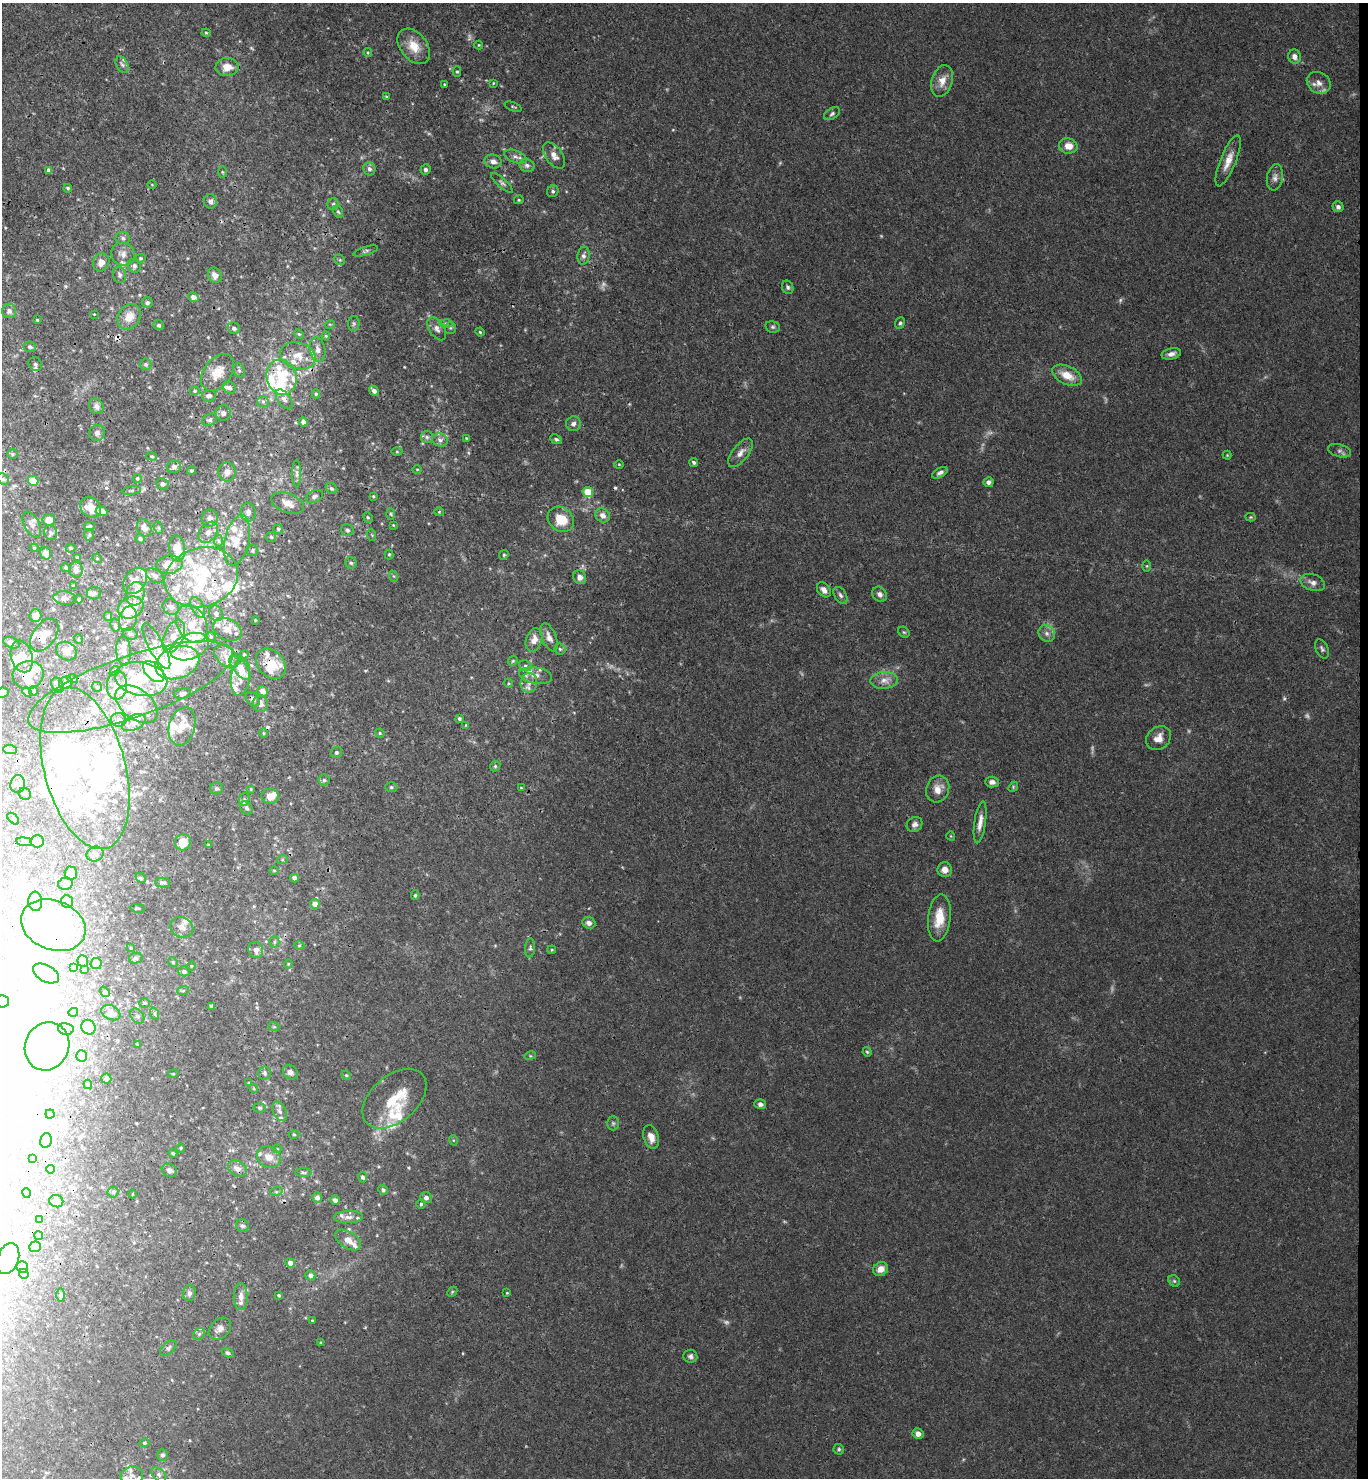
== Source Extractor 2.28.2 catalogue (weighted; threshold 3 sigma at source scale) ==
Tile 6 of 3 x 3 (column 3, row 2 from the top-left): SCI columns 2892-4257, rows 1485-2960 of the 4515 x 4442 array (HDU 1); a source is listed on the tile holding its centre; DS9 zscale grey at full resolution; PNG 1370 x 1480 px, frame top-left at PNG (2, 3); each listed source drawn as its Kron ellipse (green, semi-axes under 4 px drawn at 4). Shown black and unused: <1% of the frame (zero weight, under 3 of 4 exposures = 6% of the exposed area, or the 3 px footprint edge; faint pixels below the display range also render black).
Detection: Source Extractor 2.28.2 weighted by HDU 2 'WHT'; one run over the whole footprint, this tile lists its part. Background 0.0368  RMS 0.0029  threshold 0.0132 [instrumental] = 3 sigma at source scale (4.5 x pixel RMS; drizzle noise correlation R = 1.50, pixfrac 1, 0.05/0.05 arcsec/px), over >= 5 px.
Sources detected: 559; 15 too faint to see at this stretch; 59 inside a brighter object's white glare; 6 cosmic-ray / hot-pixel residue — neither listed nor drawn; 97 inside a brighter listed object's ellipse — not listed separately; the other 382 listed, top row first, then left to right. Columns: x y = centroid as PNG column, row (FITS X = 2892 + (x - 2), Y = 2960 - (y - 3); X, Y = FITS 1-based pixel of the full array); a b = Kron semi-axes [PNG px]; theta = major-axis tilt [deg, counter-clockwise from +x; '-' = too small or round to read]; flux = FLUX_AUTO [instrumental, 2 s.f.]
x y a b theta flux
206 33 4 4 - 0.36
479 45 4 4 - 0.27
414 46 20 13 -51 5
368 52 4 3 - 0.31
1295 57 7 6 - 1.6
122 65 9 5 -61 0.97
227 67 11 9 4 3.8
457 72 5 4 - 0.37
942 81 16 10 73 3.2
493 83 4 3 - 0.25
1319 83 12 10 -33 2.4
444 84 3 3 - 0.25
386 97 4 3 - 0.35
513 107 9 3 -21 0.38
832 114 9 5 32 0.7
1068 146 9 7 -14 3.3
554 155 15 8 -55 2.3
515 157 11 6 -20 1.2
493 161 8 6 -15 1.5
1228 161 27 8 68 3.6
527 165 8 6 -18 0.97
369 169 7 6 - 1
48 170 4 3 - 0.79
425 170 5 5 - 0.85
222 172 6 4 -88 0.31
1275 177 13 8 80 1.5
502 183 14 4 -41 0.85
152 185 4 3 - 0.2
68 188 4 4 - 0.45
553 191 6 5 - 0.59
519 200 5 4 - 0.37
210 201 7 6 - 1
333 204 6 5 - 0.55
1338 207 5 5 - 1
338 212 6 4 -65 0.48
123 238 7 6 - 0.76
366 251 13 4 17 0.65
123 254 12 11 - 2.2
583 256 9 6 82 1.1
140 258 5 4 - 0.46
340 260 6 4 -44 0.42
101 262 9 8 - 2.1
134 266 7 6 - 0.92
119 275 8 6 -76 0.84
215 275 8 6 -58 1.9
788 287 7 5 -63 0.64
193 297 6 5 - 1.2
147 302 5 5 - 0.71
9 311 7 7 - 0.96
94 314 3 2 - 0.17
129 317 13 11 57 3.7
37 320 3 2 - 0.25
354 323 7 5 90 0.62
900 323 6 4 69 0.52
330 324 5 3 - 0.27
446 324 6 4 -3 0.55
159 325 5 5 - 0.5
773 327 7 5 -14 0.6
234 328 6 5 - 0.85
450 328 6 5 - 0.49
437 329 13 7 -58 1.6
480 332 4 4 - 0.35
299 334 5 3 - 0.33
326 336 4 4 - 0.33
30 347 6 5 - 0.71
318 350 12 7 -79 1.8
1171 354 10 5 13 1.3
298 356 18 13 -16 5
35 364 7 6 - 0.82
146 364 6 5 - 0.58
239 370 7 5 -67 0.7
218 372 21 13 54 5.3
1067 375 16 9 -26 4.6
282 377 18 15 -73 11
229 387 7 5 -39 0.92
195 391 5 4 - 0.39
374 391 5 4 - 1.3
316 394 4 4 - 0.44
209 396 7 6 - 1.1
284 399 11 6 -54 1.1
263 402 6 5 - 0.72
96 406 8 7 - 1.3
223 413 7 7 - 1.2
210 420 8 6 22 0.76
303 422 4 4 - 1
573 424 7 7 - 1.1
97 433 8 7 - 1.3
427 437 6 6 - 0.73
466 438 4 3 - 0.27
556 439 6 4 -26 0.6
440 440 8 6 -16 1.1
1339 451 12 6 -15 1
397 452 5 3 - 0.32
740 453 17 8 52 2.1
12 454 5 5 - 0.41
1227 455 4 4 - 0.29
152 456 5 4 - 0.35
694 462 4 4 - 0.59
619 464 5 3 - 0.27
174 467 7 6 - 0.82
417 469 5 3 - 0.26
191 471 4 4 - 0.44
227 472 9 8 - 1.8
297 473 14 4 90 1
940 473 8 4 29 0.88
137 478 4 4 - 0.4
3 479 6 5 - 0.79
33 481 5 5 - 6.2
988 482 5 5 - 0.9
162 484 6 5 - 0.98
331 488 6 5 - 0.66
131 491 9 3 9 0.49
588 492 5 5 - 8.3
314 496 9 6 27 0.95
373 496 3 3 - 0.35
288 503 17 9 -20 3
90 507 11 9 -47 4
102 512 6 4 -15 2.8
248 512 9 7 -87 1.3
439 512 5 4 - 0.33
391 514 6 4 -88 0.35
603 515 7 6 - 1.9
368 517 5 4 - 0.42
1251 517 5 4 - 0.33
210 518 8 8 - 1.4
561 519 14 11 -38 7.3
49 520 6 6 - 2.9
32 525 14 7 -63 1.4
393 525 4 3 - 0.24
89 526 5 3 - 0.5
144 528 9 7 -66 1.7
159 528 6 4 -71 0.41
278 529 5 5 - 0.43
347 530 6 6 - 0.87
208 532 12 8 54 1.8
51 533 7 6 - 0.89
89 535 6 5 - 0.43
372 535 6 3 -71 0.31
271 537 5 5 - 0.47
140 539 5 4 - 0.53
237 540 26 12 77 5.3
218 541 6 4 -88 0.54
34 548 4 3 - 0.28
70 548 5 4 - 0.39
177 548 13 8 -83 4.7
253 550 5 5 - 0.47
46 553 6 5 - 2.1
389 554 5 4 - 0.37
504 555 5 4 - 0.38
78 557 4 4 - 0.44
97 558 5 4 - 0.34
351 563 5 5 - 0.5
169 565 13 9 7 4.4
1147 566 6 4 89 0.33
66 568 5 4 - 0.5
76 570 8 6 -81 1.7
155 576 10 6 -34 1
393 576 6 3 -70 0.36
201 577 37 29 16 25
580 577 7 6 - 1.8
135 581 14 10 55 2.8
1313 583 13 8 -18 1.7
73 586 4 4 - 0.4
824 590 8 6 -51 1.5
94 593 7 6 - 0.76
135 594 12 9 75 2.3
880 594 8 6 -50 1.3
840 595 9 5 -57 0.85
64 598 11 7 -5 1.1
79 599 4 3 - 0.39
131 607 13 10 23 8.3
171 607 9 7 -34 1.3
198 607 11 6 -64 1.4
216 613 8 6 -64 1.3
35 615 6 6 - 1.6
108 616 4 4 - 0.43
128 619 12 8 75 2
255 620 3 2 - 0.22
192 624 20 14 -63 6.4
115 625 6 5 - 0.5
227 629 15 10 -28 2.6
904 632 6 5 - 0.41
130 634 7 5 -18 0.67
1047 634 9 7 -48 1.3
44 635 18 11 53 3.2
174 636 17 9 66 3.6
211 637 5 3 - 0.36
549 637 15 7 -67 2.1
78 639 5 3 - 0.25
534 640 12 8 72 2.7
12 643 8 5 -21 0.99
156 646 25 7 -62 3.5
190 647 20 12 22 5.2
560 649 5 5 - 0.5
1322 649 10 6 -64 0.79
66 651 11 9 -27 2.2
124 651 15 7 -86 1.8
244 654 4 4 - 0.34
22 656 16 10 -74 4.5
226 657 14 9 -42 3
513 661 5 4 - 0.41
177 663 23 16 20 26
271 664 17 13 -46 6.1
525 666 6 5 - 0.61
240 668 15 6 -51 5
115 671 6 4 43 0.4
154 672 13 7 -44 11
28 675 15 14 - 4
536 675 16 8 -9 2.4
240 677 18 9 84 3
73 679 5 3 - 0.32
141 679 26 16 -10 8.9
884 680 13 8 4 2.4
66 683 7 6 - 1.6
508 683 4 3 - 0.26
529 683 10 8 80 2.1
58 685 8 5 -63 0.75
117 685 14 10 88 3.5
97 687 5 5 - 0.44
131 687 108 31 19 48
33 691 4 4 - 0.52
263 691 5 5 - 1.6
27 692 5 3 - 0.31
2 693 7 5 6 0.78
182 693 9 5 11 0.93
253 699 8 5 -51 0.94
137 704 24 15 -38 6.6
260 704 8 7 - 1.5
459 718 4 3 - 0.5
118 720 8 7 - 0.93
134 723 13 7 24 2.1
466 725 4 3 - 0.26
182 726 19 13 74 5.2
264 733 5 3 - 0.27
380 733 5 4 - 0.35
1158 738 13 11 41 2.9
10 749 7 4 -2 0.7
336 752 5 5 - 0.6
495 766 5 4 - 0.39
85 768 83 40 -75 49
324 780 5 5 - 0.57
992 782 7 5 -3 1.2
18 784 9 7 81 1.3
391 787 6 5 - 0.52
1013 787 5 4 - 0.37
216 788 7 6 - 0.58
521 788 3 3 - 0.25
251 789 4 4 - 0.28
938 789 13 11 70 3.1
25 794 6 5 - 0.65
270 796 8 7 - 2.7
244 799 6 5 - 0.63
246 808 7 5 -59 0.79
13 819 7 4 -44 0.52
980 822 21 5 82 2.3
915 824 8 7 - 1.2
951 836 4 3 - 0.22
37 841 7 6 - 0.92
24 842 8 4 -7 0.49
183 842 8 8 - 4.7
208 845 3 2 - 0.24
95 854 8 7 - 1.6
282 860 5 3 - 0.37
274 870 5 3 - 0.28
945 870 7 7 - 2
71 873 6 6 - 2.8
141 878 6 4 -44 0.43
294 878 4 4 - 1
162 882 7 5 -1 0.71
65 884 7 6 - 0.89
415 895 5 4 - 0.5
35 901 9 7 -85 2
67 901 6 5 - 0.71
315 904 5 4 - 2.4
138 908 7 2 -10 0.24
939 918 23 11 84 6.3
589 923 6 5 - 1.4
53 925 33 24 -21 33
182 927 11 10 - 2.1
274 942 5 5 - 0.49
299 945 5 3 - 0.25
131 948 4 3 - 0.28
530 948 9 5 86 0.71
256 950 8 7 - 1.8
552 950 4 4 - 0.3
136 958 7 5 14 0.61
83 961 6 5 - 0.62
173 962 5 4 - 0.42
96 964 5 5 - 1.3
288 964 5 3 - 0.22
191 966 4 4 - 0.32
74 968 3 3 - 0.38
84 969 4 3 - 0.32
184 971 5 5 - 0.86
46 973 14 8 -29 2.1
183 991 6 3 20 0.4
105 992 5 4 - 0.49
2 1001 7 6 - 1.1
145 1003 5 4 - 0.44
212 1006 4 4 - 0.69
73 1012 5 4 - 0.53
111 1013 10 7 -25 1.8
155 1014 6 4 -71 0.44
137 1016 8 6 -51 0.84
88 1027 7 7 - 3.3
274 1027 5 3 - 0.3
66 1029 8 6 -13 0.92
137 1044 4 3 - 0.28
47 1046 24 22 65 38
867 1052 5 4 - 0.35
82 1056 6 5 - 1.8
530 1056 6 3 17 0.32
290 1072 8 6 -42 1.2
264 1073 6 6 - 0.65
173 1074 5 3 - 0.29
346 1075 5 4 - 0.31
106 1078 5 5 - 0.58
249 1083 4 4 - 0.37
88 1084 5 4 - 0.32
254 1088 4 4 - 0.32
394 1099 37 23 41 12
760 1104 6 5 - 1.1
259 1108 6 4 -2 0.45
280 1111 10 6 -67 1.3
50 1114 4 4 - 0.5
613 1123 7 6 - 0.57
294 1134 5 3 - 0.3
651 1137 12 7 -73 2.6
46 1140 7 5 77 0.76
453 1140 5 3 - 0.3
181 1148 4 4 - 0.31
277 1149 4 4 - 0.26
173 1153 4 4 - 0.4
269 1157 12 10 -30 2.7
33 1158 3 3 - 0.53
237 1168 10 7 -30 1.8
50 1169 4 4 - 0.68
169 1170 8 6 -25 1.3
303 1172 8 4 -1 0.57
363 1177 5 4 - 0.74
383 1190 5 4 - 0.67
113 1192 5 5 - 0.56
276 1192 6 4 18 0.39
27 1193 5 3 - 0.29
133 1194 4 3 - 0.21
317 1198 5 5 - 1.2
426 1198 6 5 - 1.3
335 1200 5 4 - 1.1
56 1201 7 6 - 1
421 1204 4 4 - 0.44
348 1217 14 6 2 1.5
39 1220 4 4 - 0.6
242 1226 6 6 - 0.85
39 1236 5 4 - 0.49
348 1240 14 8 -32 2.6
35 1247 6 5 - 0.58
8 1259 16 10 70 19
290 1263 5 4 - 1.8
22 1267 6 5 - 0.68
881 1269 8 6 32 2.8
24 1274 5 4 - 0.4
310 1275 5 5 - 1.2
1174 1281 6 5 - 0.5
452 1292 6 4 46 0.4
189 1293 8 6 87 1
507 1293 4 3 - 0.28
61 1295 7 4 90 0.54
279 1295 3 3 - 0.49
241 1296 13 7 -89 2.2
312 1320 3 2 - 0.24
220 1329 13 9 42 1.8
199 1334 6 5 - 0.61
321 1343 3 3 - 0.39
168 1348 9 5 43 0.78
228 1353 6 4 -23 0.58
690 1356 7 6 - 0.87
918 1434 5 5 - 1.8
144 1443 5 4 - 0.45
839 1449 5 5 - 0.49
162 1455 6 5 - 0.73
159 1475 9 5 -41 0.84
132 1476 11 9 13 1.9
Overlapping masked pixels (flux is a lower limit): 8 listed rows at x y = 227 67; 169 565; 131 607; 271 664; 240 668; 28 675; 131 687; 53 925
Isophote crosses this tile's border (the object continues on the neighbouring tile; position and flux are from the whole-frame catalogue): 4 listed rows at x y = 3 479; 2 693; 2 1001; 8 1259
Unlisted compact peaks at least as high as the median listed source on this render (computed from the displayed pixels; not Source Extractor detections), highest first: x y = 673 130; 404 367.